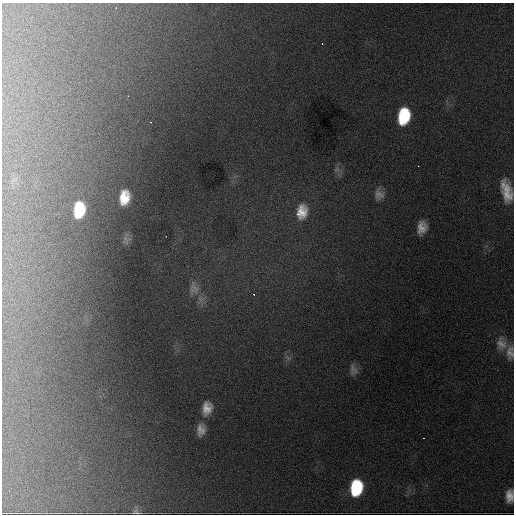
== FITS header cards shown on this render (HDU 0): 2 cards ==
NAXIS1  =                  512 / Axis length
NAXIS2  =                  512 / Axis length

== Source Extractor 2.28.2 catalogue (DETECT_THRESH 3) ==
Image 512 x 512 px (HDU 0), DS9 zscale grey, 1 PNG px = 1 image px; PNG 516 x 516 px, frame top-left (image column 1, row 512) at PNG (2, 3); no overlay
Background 3140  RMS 54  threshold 163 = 3 sigma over >= 5 px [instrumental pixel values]
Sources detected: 25; all 25 listed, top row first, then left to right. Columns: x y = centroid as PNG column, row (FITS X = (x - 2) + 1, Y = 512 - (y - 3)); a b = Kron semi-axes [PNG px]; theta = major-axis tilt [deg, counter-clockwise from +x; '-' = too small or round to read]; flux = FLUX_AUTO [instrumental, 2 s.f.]
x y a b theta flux
116 7 3 2 - 7800
322 43 2 2 - 3100
128 96 3 2 - 2900
404 116 17 11 79 170000
151 122 2 2 - 3100
418 166 2 2 - 2400
337 169 9 7 44 15000
507 191 26 11 -76 81000
379 194 14 12 -74 28000
124 197 14 9 82 77000
79 210 17 12 83 130000
302 212 21 15 80 74000
422 227 12 8 80 40000
166 236 2 2 - 2100
194 288 21 13 -67 47000
254 295 3 2 - 2800
501 344 19 14 -76 44000
510 352 18 10 -88 33000
353 370 15 10 -81 23000
207 408 17 11 79 50000
201 430 15 9 84 34000
423 438 2 2 - 3100
356 488 16 11 82 200000
510 496 14 8 88 38000
136 512 11 7 -4 12000
At the frame edge (FLAGS 8, measured only in part): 3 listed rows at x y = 507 191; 510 352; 510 496